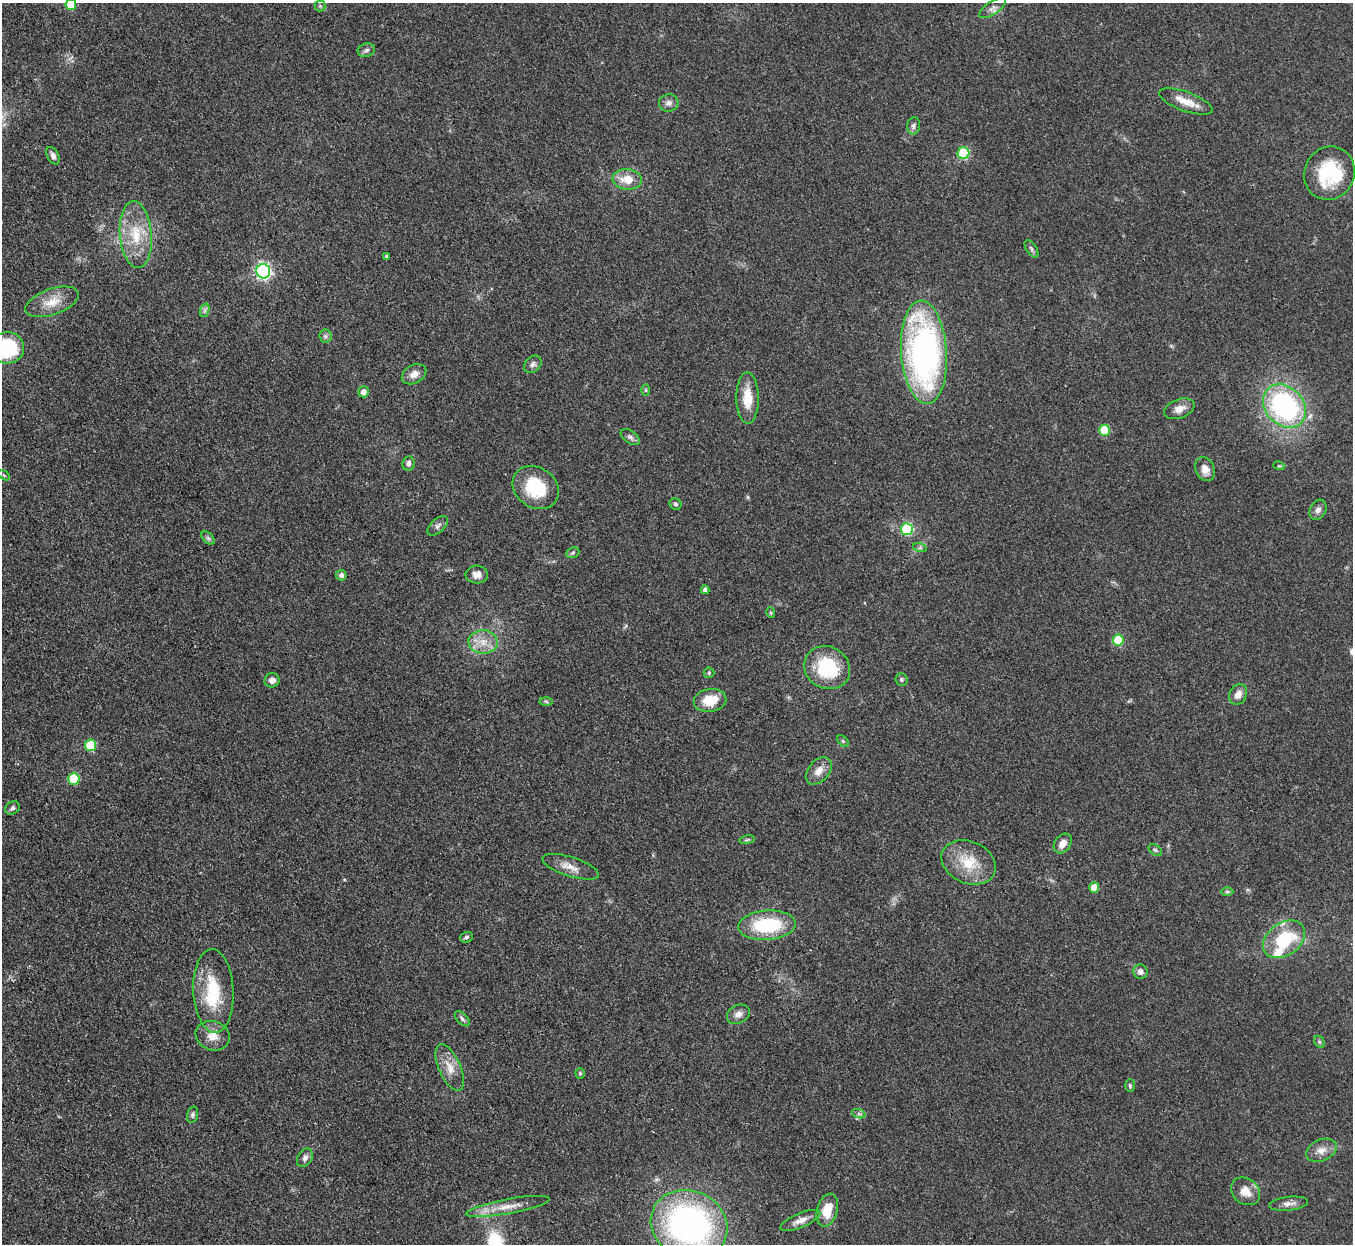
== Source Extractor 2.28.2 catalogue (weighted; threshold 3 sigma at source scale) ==
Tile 7 of 4 x 4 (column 3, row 2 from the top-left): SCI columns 2704-4054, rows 2758-3999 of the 5406 x 5391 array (HDU 1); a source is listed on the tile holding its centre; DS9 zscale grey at full resolution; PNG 1355 x 1246 px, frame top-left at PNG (2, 3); each listed source drawn as its Kron ellipse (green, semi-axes under 4 px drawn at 4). Shown black and unused: <1% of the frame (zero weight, under 3 of 4 exposures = <1% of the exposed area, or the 3 px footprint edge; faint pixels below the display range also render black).
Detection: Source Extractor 2.28.2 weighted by HDU 2 'WHT'; one run over the whole footprint, this tile lists its part. Background 0.0857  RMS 0.0062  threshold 0.0278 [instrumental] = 3 sigma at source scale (4.5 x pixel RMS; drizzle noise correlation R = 1.50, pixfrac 1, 0.05/0.05 arcsec/px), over >= 5 px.
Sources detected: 91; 3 inside a brighter listed object's ellipse — not listed separately; the other 88 listed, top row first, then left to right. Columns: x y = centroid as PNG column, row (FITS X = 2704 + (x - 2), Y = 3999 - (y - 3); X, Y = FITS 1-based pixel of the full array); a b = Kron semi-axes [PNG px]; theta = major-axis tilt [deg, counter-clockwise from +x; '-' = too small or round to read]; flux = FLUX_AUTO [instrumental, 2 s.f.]
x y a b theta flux
71 4 5 5 - 19
320 6 5 5 - 1.1
992 8 15 6 33 3
366 50 9 6 18 2.1
1186 102 28 9 -20 9.2
669 103 10 8 13 3
914 126 9 6 80 2
964 153 6 6 - 44
53 156 9 5 -62 2.4
1329 173 27 25 63 40
627 179 14 10 -6 9.8
136 235 33 16 -85 23
1032 249 10 5 -58 1.5
387 257 4 4 - 1.2
263 271 7 7 - 140
52 302 28 13 19 12
205 310 7 4 72 1.5
325 336 6 6 - 1.5
7 348 17 15 3 54
924 352 52 23 -86 200
533 364 10 7 45 2.2
414 374 13 9 28 5.2
646 390 6 4 90 0.74
364 392 5 5 - 3.6
748 398 25 11 -89 13
1284 406 24 19 -45 120
1179 409 16 9 20 5.3
1104 430 5 5 - 23
630 437 11 6 -36 2.1
408 463 7 6 - 2.4
1279 466 5 3 - 0.58
1205 469 12 9 -66 5.8
4 475 7 3 -37 0.86
536 488 24 20 -35 31
676 504 6 5 - 1.4
1318 510 11 7 61 2.8
438 526 12 6 44 2.5
907 529 6 6 - 59
208 538 8 5 -44 1.5
920 548 7 4 -18 1.2
573 553 7 5 23 1.1
341 575 5 5 - 2.1
477 575 11 9 -3 4.1
705 590 4 4 - 1.8
771 613 5 3 - 0.63
1118 640 5 5 - 24
483 642 14 11 -4 8.7
827 668 23 21 -30 37
709 673 5 5 - 0.9
272 680 7 7 - 3.5
901 680 6 6 - 1.3
1238 695 11 8 62 5.2
710 700 16 11 11 14
546 701 6 4 -3 0.92
843 741 7 4 -45 1
91 745 6 5 - 32
819 771 16 10 49 6
74 779 6 5 - 32
12 808 7 6 - 1.5
747 840 8 4 9 1
1063 844 11 8 52 5.5
1155 850 7 5 -36 1.1
968 862 28 21 -24 21
571 867 29 9 -17 7.4
1094 887 5 5 - 8.5
1227 892 6 4 -1 0.86
767 925 29 15 4 44
466 937 6 5 - 1.5
1284 939 23 16 36 33
1140 972 7 7 - 3.4
213 991 42 20 -87 35
738 1014 12 9 28 3.8
462 1019 9 5 -46 1.6
213 1036 17 14 -21 8.2
1319 1042 6 4 -60 1
450 1068 25 11 -66 9.2
580 1073 5 4 - 0.93
1130 1086 6 5 - 1.2
859 1114 7 4 -19 1.4
192 1115 8 5 74 1.5
1321 1150 16 10 23 5.7
305 1158 10 7 57 2.6
1246 1191 16 12 -39 8
1289 1204 19 7 6 4
508 1206 42 7 10 11
827 1210 17 10 75 13
800 1221 21 7 23 5.7
689 1225 39 34 -24 220
Isophote crosses this tile's border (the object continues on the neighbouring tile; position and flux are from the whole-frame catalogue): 3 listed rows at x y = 71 4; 7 348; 689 1225